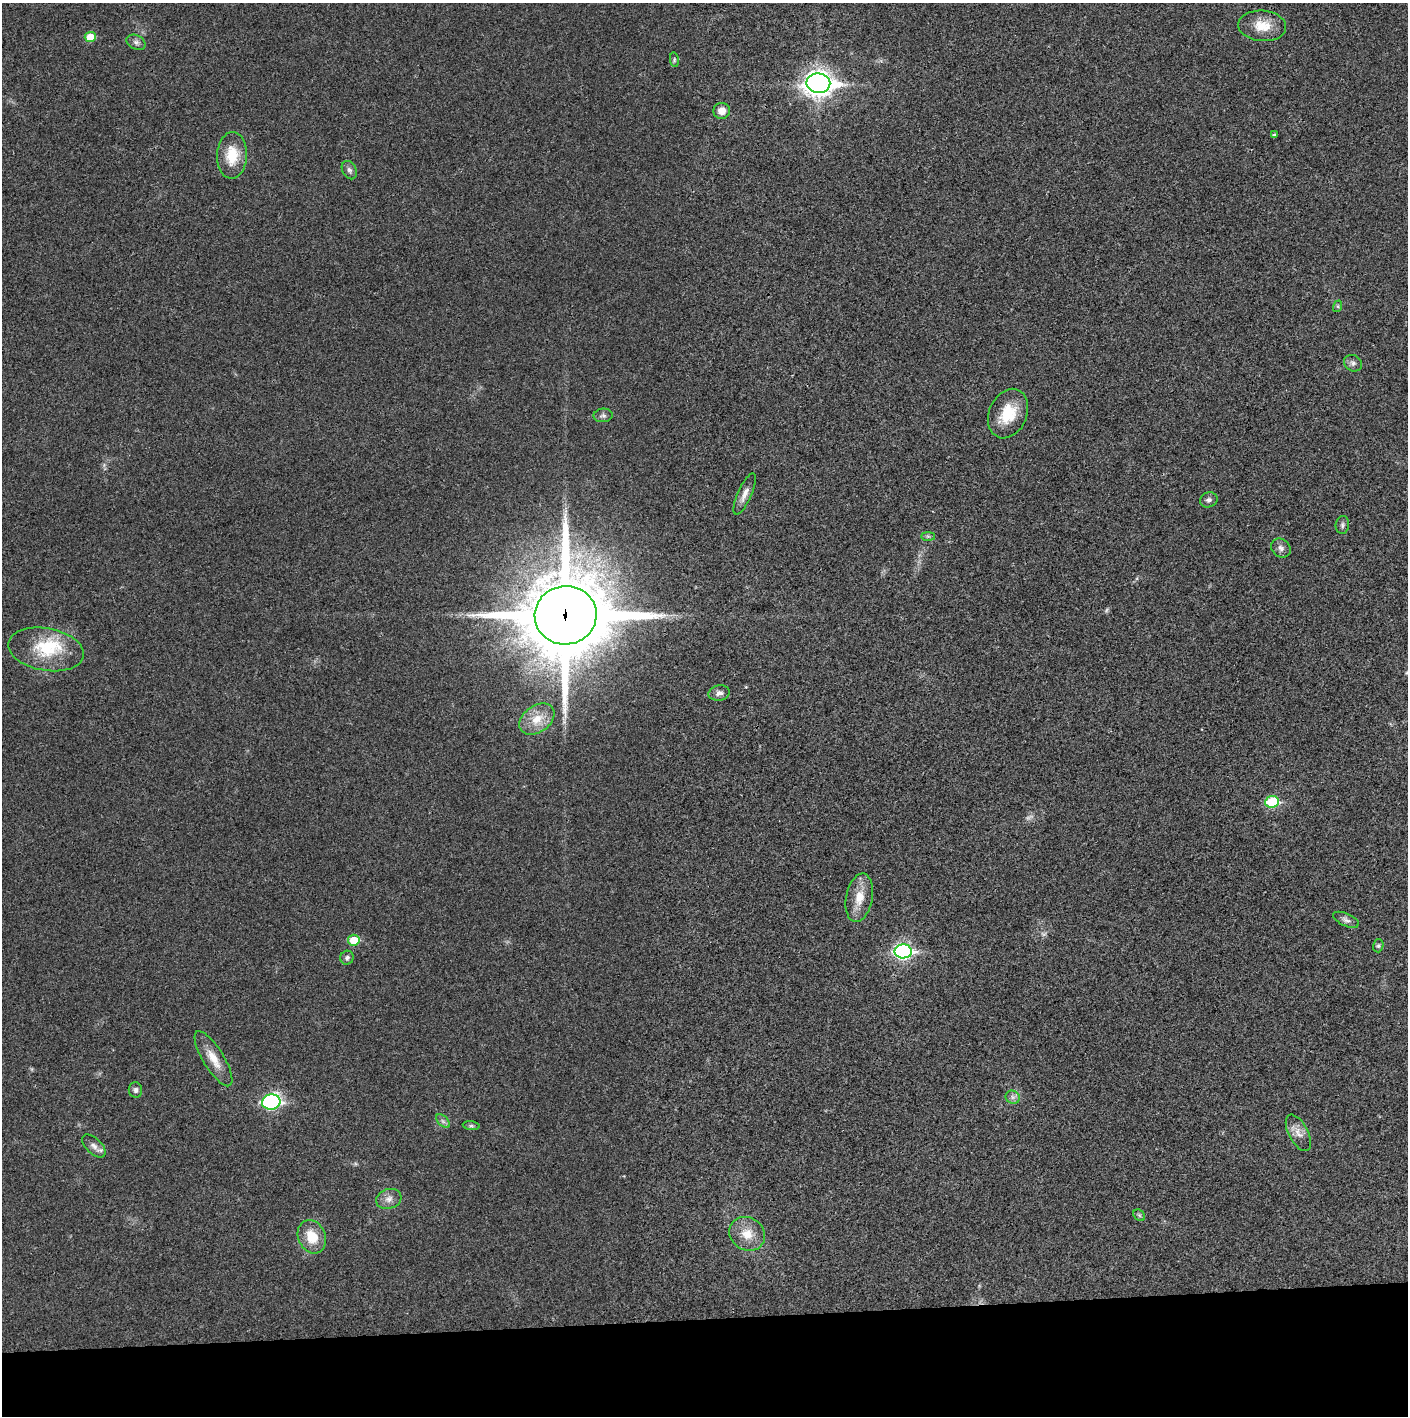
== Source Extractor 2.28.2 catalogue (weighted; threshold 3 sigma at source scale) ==
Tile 8 of 3 x 3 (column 2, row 3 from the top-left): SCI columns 1409-2814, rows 2-1415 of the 4220 x 4242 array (HDU 1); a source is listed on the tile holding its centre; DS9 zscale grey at full resolution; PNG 1410 x 1418 px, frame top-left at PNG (2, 3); each listed source drawn as its Kron ellipse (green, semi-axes under 4 px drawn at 4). Shown black and unused: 7% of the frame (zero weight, under 3 of 4 exposures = <1% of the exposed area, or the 3 px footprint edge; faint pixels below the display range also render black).
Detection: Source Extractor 2.28.2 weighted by HDU 2 'WHT'; one run over the whole footprint, this tile lists its part. Background 0.0191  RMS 0.0051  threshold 0.0231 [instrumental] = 3 sigma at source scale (4.5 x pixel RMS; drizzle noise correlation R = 1.50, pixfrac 1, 0.05/0.05 arcsec/px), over >= 5 px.
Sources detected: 45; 3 too faint to see at this stretch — neither listed nor drawn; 1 inside a brighter listed object's ellipse — not listed separately; the other 41 listed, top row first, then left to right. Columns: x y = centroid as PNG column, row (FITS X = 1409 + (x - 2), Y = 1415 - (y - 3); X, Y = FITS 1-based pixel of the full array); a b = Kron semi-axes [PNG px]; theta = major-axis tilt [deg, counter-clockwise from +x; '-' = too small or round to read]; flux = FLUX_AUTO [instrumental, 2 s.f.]
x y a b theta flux
1262 26 24 15 -4 10
90 37 5 5 - 10
136 42 10 7 -28 1.8
674 60 7 3 -83 0.7
818 83 12 9 -8 490
722 111 8 8 - 4.1
1274 135 3 3 - 0.68
232 155 23 15 88 13
349 170 10 7 -62 1.8
1338 306 6 4 73 0.66
1353 363 9 8 - 1.8
1008 414 26 19 66 16
603 415 9 7 3 1.5
745 494 22 7 66 3.9
1209 500 9 7 21 1.6
1342 525 9 6 83 1.3
928 536 7 4 0 1
1281 548 10 8 -40 2.2
566 615 31 29 8 6200
46 649 38 21 -10 22
719 693 10 7 12 2.3
537 719 19 13 35 9.2
1272 802 7 6 - 31
859 898 24 13 79 8.9
1346 920 14 6 -24 2
354 940 6 5 - 12
1378 946 7 5 75 0.88
903 951 8 7 - 130
347 958 7 6 - 1.3
213 1059 31 10 -58 8.4
135 1090 7 6 - 1.6
1013 1097 7 6 - 1.7
271 1102 9 7 14 88
443 1121 8 5 -45 1.3
471 1126 8 4 -7 0.91
1298 1133 20 9 -63 4.6
94 1146 14 7 -43 3
389 1199 13 9 17 3.4
1139 1215 6 5 - 0.85
747 1234 18 16 -32 9
312 1237 17 13 -64 11
Overlapping masked pixels (flux is a lower limit): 1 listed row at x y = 566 615